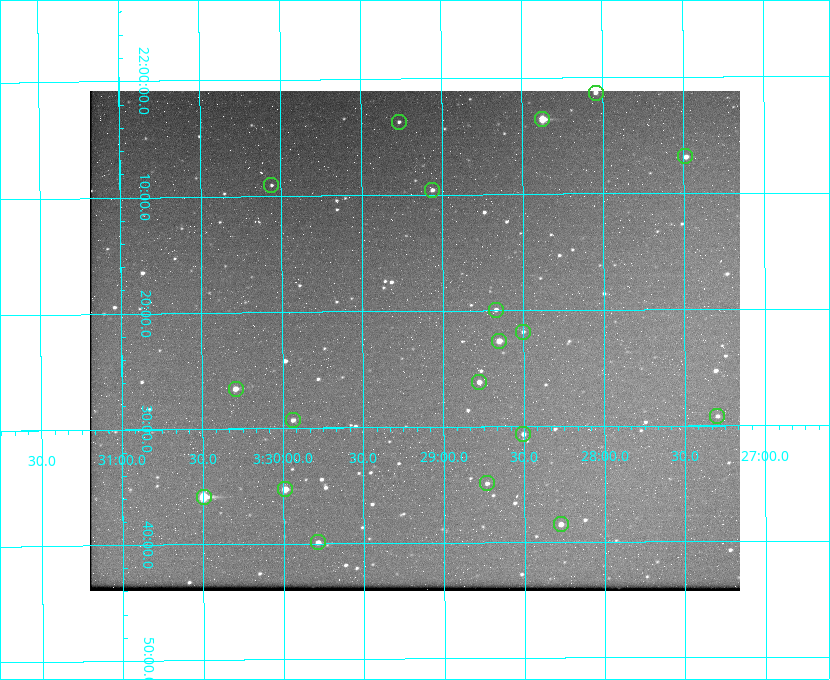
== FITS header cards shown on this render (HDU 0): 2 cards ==
NAXIS1  =                  650 / Width of table row in bytes
NAXIS2  =                  500 / Number of rows in table

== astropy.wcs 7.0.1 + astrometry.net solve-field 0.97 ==
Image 650 x 500 px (HDU 0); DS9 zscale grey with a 90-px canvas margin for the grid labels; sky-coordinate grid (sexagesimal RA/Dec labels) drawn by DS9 from the SOLVED WCS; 19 Tycho-2 reference stars matched to detected sources circled (green)
Header WCS: none
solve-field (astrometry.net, Tycho-2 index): SOLVED blind (the file carries no WCS)
Solved WCS: RA---TAN-SIP/DEC--TAN-SIP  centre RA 03:29:11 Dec +22:23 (52.29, +22.38 deg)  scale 5.17 arcsec/px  FOV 56.0' x 43.1'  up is -180 deg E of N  parity flipped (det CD > 0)
(file carries no celestial WCS; the grid is the blind solution)
Tycho-2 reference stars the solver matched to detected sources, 19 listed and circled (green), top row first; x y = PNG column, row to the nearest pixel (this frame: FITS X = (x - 90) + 1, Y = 500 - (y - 91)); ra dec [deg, ICRS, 3 dp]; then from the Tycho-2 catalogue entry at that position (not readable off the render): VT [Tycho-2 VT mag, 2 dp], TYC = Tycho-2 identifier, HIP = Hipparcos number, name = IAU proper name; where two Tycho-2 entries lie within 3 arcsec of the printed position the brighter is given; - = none
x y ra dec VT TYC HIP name
596 93 52.010 +22.023 11.65 1246-553-1 16144 -
542 119 52.094 +22.059 8.73 1246-565-1 16174 -
399 122 52.316 +22.062 11.63 1246-490-1 - -
685 156 51.872 +22.114 10.68 1245-1095-1 - -
271 185 52.515 +22.151 11.55 1246-639-1 - -
432 190 52.265 +22.160 11.20 1246-515-1 - -
496 310 52.168 +22.332 11.56 1246-558-1 - -
523 332 52.126 +22.364 12.17 1246-628-1 - -
499 341 52.163 +22.377 10.31 1246-508-1 - -
479 382 52.194 +22.436 11.10 1246-758-1 - -
236 389 52.573 +22.443 9.90 1246-338-1 - -
717 416 51.824 +22.487 11.65 1245-1005-1 - -
293 420 52.484 +22.489 11.63 1246-473-1 - -
523 434 52.126 +22.511 11.81 1797-918-1 - -
487 483 52.183 +22.582 11.55 1797-1044-1 - -
285 489 52.497 +22.588 9.77 1798-224-1 - -
204 497 52.624 +22.598 10.47 1798-308-1 - -
561 524 52.069 +22.641 10.36 1797-946-1 - -
318 542 52.446 +22.665 11.05 1798-126-1 - -